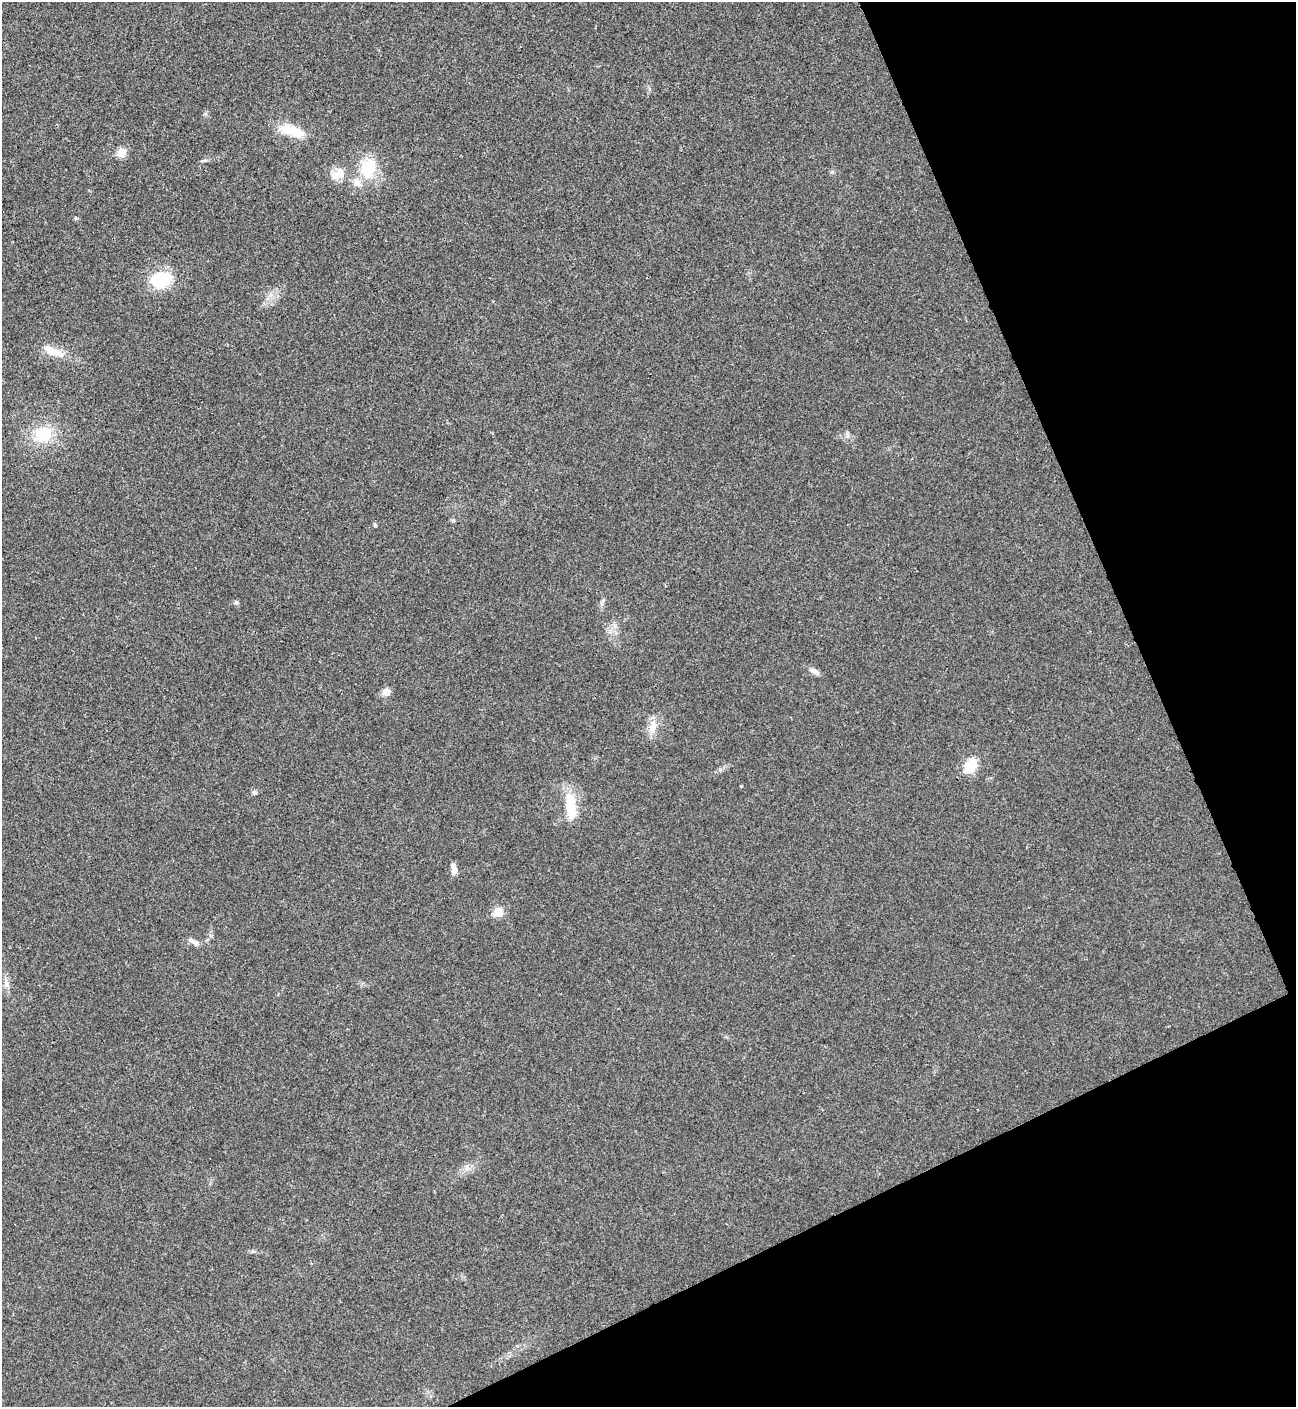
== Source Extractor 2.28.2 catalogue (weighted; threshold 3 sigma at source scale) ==
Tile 12 of 4 x 4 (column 4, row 3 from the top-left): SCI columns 4176-5469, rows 1410-2814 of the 5625 x 5637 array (HDU 1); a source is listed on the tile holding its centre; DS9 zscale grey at full resolution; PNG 1298 x 1409 px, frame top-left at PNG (2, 2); no overlay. Shown black and unused: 22% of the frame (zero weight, under 3 of 4 exposures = <1% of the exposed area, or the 3 px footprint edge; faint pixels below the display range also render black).
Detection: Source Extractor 2.28.2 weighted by HDU 2 'WHT'; one run over the whole footprint, this tile lists its part. Background 0.0192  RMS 0.0056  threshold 0.0252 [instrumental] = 3 sigma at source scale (4.5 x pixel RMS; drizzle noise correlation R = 1.50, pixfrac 1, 0.05/0.05 arcsec/px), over >= 5 px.
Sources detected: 23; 1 inside a brighter object's white glare — not listed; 1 inside a brighter listed object's ellipse — not listed separately; the other 21 listed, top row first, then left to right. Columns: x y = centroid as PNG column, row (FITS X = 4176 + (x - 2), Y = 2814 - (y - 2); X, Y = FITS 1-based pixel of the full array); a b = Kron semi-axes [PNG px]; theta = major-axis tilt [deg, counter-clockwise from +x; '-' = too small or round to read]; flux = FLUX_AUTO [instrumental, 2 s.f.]
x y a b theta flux
291 130 33 14 -17 13
121 153 6 5 - 14
369 167 22 16 72 23
338 175 21 12 26 7.3
75 218 5 3 - 0.56
161 280 25 19 18 22
53 351 30 9 -23 8.9
43 434 20 16 19 18
375 525 5 4 - 0.67
236 603 6 4 19 0.81
813 671 11 7 -20 2.4
386 692 10 9 - 3.5
653 727 19 9 74 5.7
970 768 6 6 - 18
741 786 3 3 - 0.51
254 793 6 6 - 1.2
570 805 37 11 -83 14
454 869 14 6 -85 2.9
498 912 6 5 - 19
194 942 17 5 -31 2.5
6 983 11 6 -77 2.4
Unlisted compact peaks at least as high as the median listed source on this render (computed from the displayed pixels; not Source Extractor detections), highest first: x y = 720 770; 832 172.